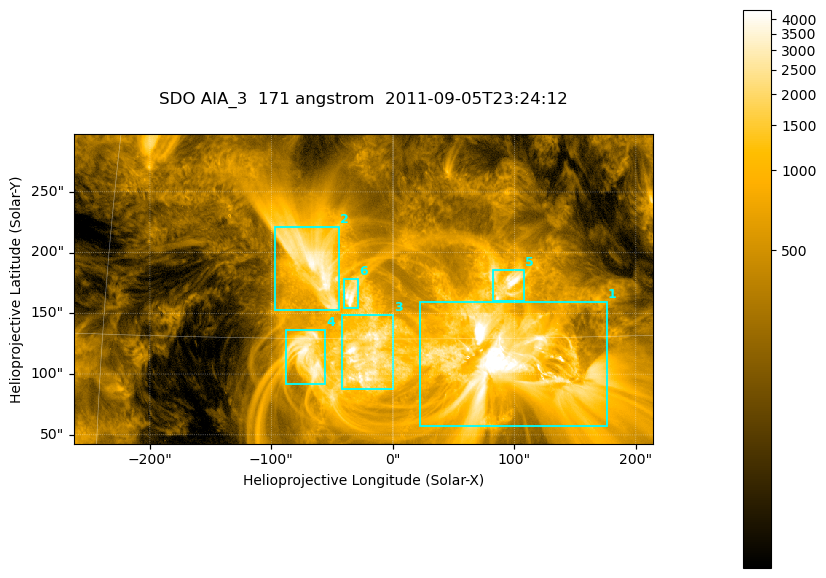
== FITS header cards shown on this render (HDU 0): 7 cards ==
TELESCOP= 'SDO     '           /
INSTRUME= 'AIA_3   '           /
WAVELNTH=                  171 /
WAVEUNIT= 'angstrom'           /
DATE-OBS= '2011-09-05T23:24:12.34' /
CTYPE1  = 'HPLN-TAN'           /
CTYPE2  = 'HPLT-TAN'           /

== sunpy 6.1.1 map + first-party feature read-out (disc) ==
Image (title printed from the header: SDO AIA_3  171 angstrom  2011-09-05T23:24:12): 795 x 425 px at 0.599 arcsec/px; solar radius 952 arcsec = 1588 px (partial field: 4.3% of the solar disc is inside the frame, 100% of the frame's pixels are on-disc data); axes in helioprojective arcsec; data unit not stated in the header (colour bar unlabelled)
Pointing: header CRPIX1/2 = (2050.96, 2049.84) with CRVAL1/2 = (0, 0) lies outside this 795 x 425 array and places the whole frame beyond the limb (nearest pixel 1.29 R_sun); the SolarSoft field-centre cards XCEN/YCEN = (-24.41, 170.1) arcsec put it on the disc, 1597 arcsec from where CRPIX/CRVAL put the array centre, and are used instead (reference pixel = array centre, CRVAL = XCEN/YCEN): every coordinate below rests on XCEN/YCEN
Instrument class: DISC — disc imager (sunpy class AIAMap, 171 A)
Bright regions (active regions / flare kernels): reference = the on-disc median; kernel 7 px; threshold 5 sigma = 1508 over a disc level ~325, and >= 1.15x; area >= 337 px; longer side >= 5 px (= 3 arcsec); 6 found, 6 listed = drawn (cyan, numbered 1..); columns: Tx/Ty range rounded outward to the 2 arcsec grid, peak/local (2 s.f.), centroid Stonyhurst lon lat
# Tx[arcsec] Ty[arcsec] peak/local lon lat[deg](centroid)
1 22..176 56..160 25 +6 +14
2 -98..-44 152..222 12 -4 +19
3 -42..0 86..150 14 -1 +14
4 -88..-56 92..136 11 -4 +14
5 82..108 160..186 13 +6 +18
6 -42..-28 154..178 14 -2 +17